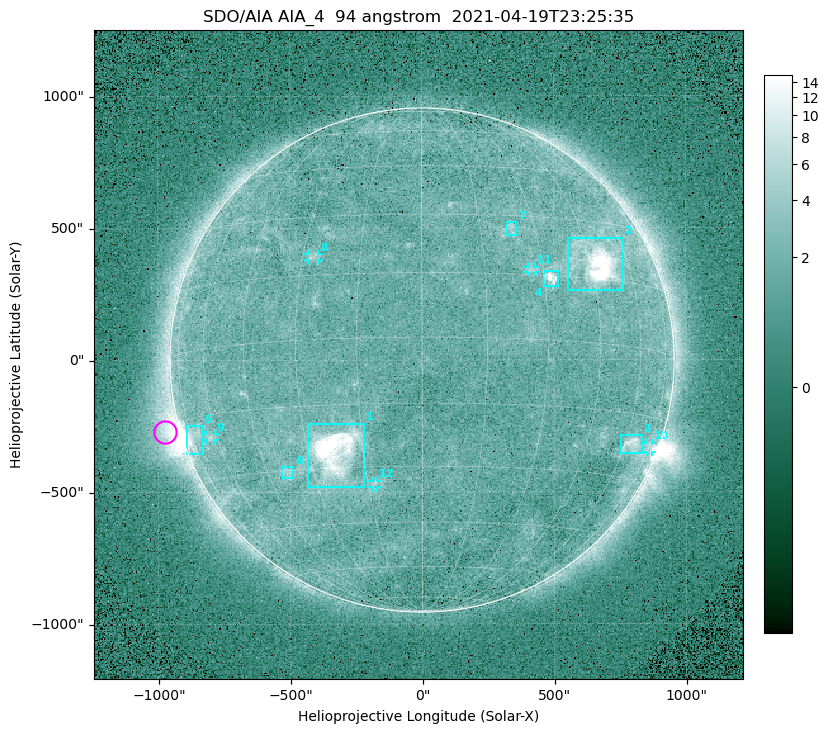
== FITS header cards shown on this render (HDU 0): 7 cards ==
TELESCOP= 'SDO/AIA '
INSTRUME= 'AIA_4   '
WAVELNTH=                   94
WAVEUNIT= 'angstrom'
DATE-OBS= '2021-04-19T23:25:35.12'
CTYPE1  = 'HPLN-TAN'
CTYPE2  = 'HPLT-TAN'

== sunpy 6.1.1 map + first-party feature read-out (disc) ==
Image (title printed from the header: SDO/AIA AIA_4  94 angstrom  2021-04-19T23:25:35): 512 x 512 px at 4.8 arcsec/px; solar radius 955 arcsec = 199 px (full disc in frame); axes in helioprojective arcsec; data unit not stated in the header (colour bar unlabelled)
Orientation: roll -0.137 deg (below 1 deg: not rotated)
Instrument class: DISC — disc imager (sunpy class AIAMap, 94 A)
Bright regions (active regions / flare kernels): reference = the median radial profile (limb darkening/brightening removed); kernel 5 px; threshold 5 sigma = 2.45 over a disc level ~1.75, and >= 1.15x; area >= 9 px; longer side >= 5 px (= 24 arcsec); searched inside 0.97 R_sun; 12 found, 12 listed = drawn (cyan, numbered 1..; 5 of them under ~33 arcsec drawn as corner ticks so the feature stays visible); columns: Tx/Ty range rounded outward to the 10 arcsec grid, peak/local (2 s.f.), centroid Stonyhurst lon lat
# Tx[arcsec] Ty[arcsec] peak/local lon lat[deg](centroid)
1 -430..-220 -480..-240 51 -23 -26
2 550..760 260..470 26 +47 +19
3 750..830 -360..-280 4.4 +64 -22
4 460..520 280..340 6.8 +32 +14
5 -900..-830 -360..-250 6.1 -73 -19
6 -540..-490 -450..-400 3 -38 -30
7 320..360 470..520 2.8 +23 +26
8 -430..-390 380..410 3.2 -27 +20
9 -820..-780 -300..-280 2.8 -63 -20
10 850..870 -350..-310 3 +75 -22
11 400..430 330..360 2.8 +27 +16
12 -190..-170 -480..-450 2.7 -13 -34
Off-limb structures (1.02-1.3 R_sun): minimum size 50 px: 6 found; the strongest spans PA ~85..115 deg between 1.02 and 1.21 R_sun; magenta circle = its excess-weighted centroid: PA ~105 deg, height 1.06 R_sun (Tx ~-980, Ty ~-270 arcsec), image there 5.3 x the reference